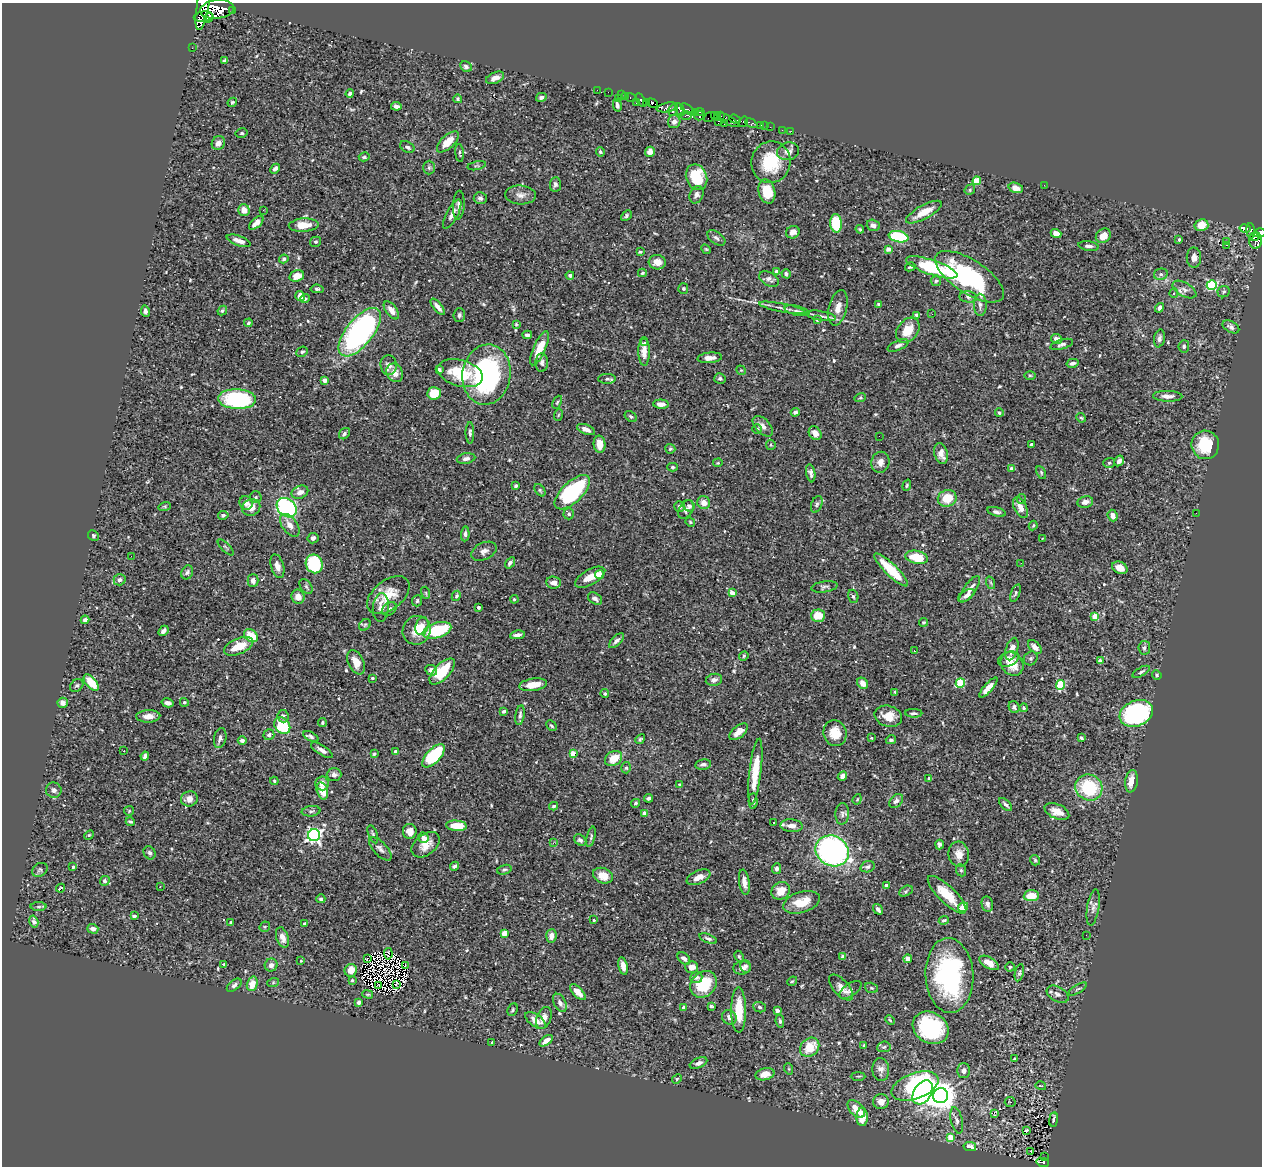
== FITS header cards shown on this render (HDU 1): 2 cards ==
NAXIS1  =                 1260
NAXIS2  =                 1164

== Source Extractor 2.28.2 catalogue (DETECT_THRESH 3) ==
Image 1260 x 1164 px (HDU 1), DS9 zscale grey, 1 PNG px = 1 image px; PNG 1264 x 1168 px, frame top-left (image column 1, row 1164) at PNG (2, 3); each listed source drawn as its Kron ellipse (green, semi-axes under 4 px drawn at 4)
Background 0.45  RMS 0.012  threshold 0.0353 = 3 sigma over >= 5 px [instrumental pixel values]
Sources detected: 578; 5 with non-positive FLUX_AUTO (blend fragments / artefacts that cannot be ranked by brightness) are neither listed nor drawn; of the other 573, the 500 brightest by FLUX_AUTO listed and drawn (73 fainter detections omitted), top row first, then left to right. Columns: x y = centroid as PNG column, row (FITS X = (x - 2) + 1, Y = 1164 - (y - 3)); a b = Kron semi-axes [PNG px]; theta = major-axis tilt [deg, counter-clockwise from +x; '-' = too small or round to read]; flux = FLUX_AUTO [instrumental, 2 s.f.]
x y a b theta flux
203 7 23 6 80 2600
217 9 17 9 7 6300
232 10 3 2 - 89
203 16 9 5 8 1800
209 18 5 3 - 730
192 48 2 2 - 4.3
224 60 4 2 - 0.99
466 67 6 5 - 1.7
495 78 9 5 24 4.3
597 90 2 2 - 5
608 92 2 2 - 5.2
350 94 4 3 - 1.8
621 95 4 2 - 9
625 96 3 2 - 18
541 97 5 4 - 2.9
618 98 3 2 - 55
631 98 5 3 - 22
458 99 4 3 - 1.2
641 100 7 3 -56 370
232 102 5 4 - 1.1
646 102 3 2 - 200
636 103 3 2 - 11
652 103 6 4 -38 380
617 105 6 3 -77 2.2
396 106 5 4 - 3.4
667 107 10 4 11 430
687 109 8 4 -37 140
673 110 6 3 59 370
680 110 6 3 -62 330
700 112 4 2 - 130
696 113 4 3 - 100
686 115 6 3 2 200
714 115 3 2 - 250
699 116 5 3 - 260
720 116 3 2 - 18
709 117 6 3 36 250
717 118 3 3 - 46
735 119 6 3 -21 42
728 120 11 3 -29 55
718 121 3 3 - 120
674 122 6 6 - 3.5
743 122 5 3 - 480
724 123 3 2 - 10
751 123 6 4 -28 81
761 125 3 3 - 26
765 126 2 2 - 3.4
770 127 2 2 - 7.7
782 130 2 2 - 3.8
791 131 2 2 - 3.2
242 133 6 4 13 1.1
448 142 14 6 43 13
218 143 7 6 - 5.2
407 147 8 5 -30 2.6
788 151 11 9 13 4.3
600 152 4 4 - 1.3
650 152 5 5 - 3.8
460 153 9 3 -85 1.1
364 157 5 4 - 1.7
771 162 21 19 74 32
477 166 9 3 13 1.1
429 168 7 5 89 1.6
275 169 5 4 - 2.4
696 177 13 10 -68 30
977 181 4 4 - 23
555 184 7 5 86 2.1
1044 185 2 2 - 3.2
1016 188 7 5 -17 5.9
970 190 5 5 - 1.2
767 191 12 8 -74 19
520 195 15 9 -4 5.4
696 195 9 6 66 2.8
480 198 6 6 - 2.3
459 205 14 6 87 3.3
244 210 6 5 - 5.9
263 210 2 2 - 11
924 212 20 7 28 13
452 214 16 6 62 5.5
626 216 6 4 42 1.6
256 223 9 4 42 6.3
836 223 9 6 -87 29
304 225 15 6 3 13
873 225 7 5 -17 3
1201 225 7 6 - 12
1245 228 5 4 - 110
860 229 4 3 - 0.89
1251 231 7 4 -85 180
793 232 7 6 - 4.9
1056 233 5 4 - 5.3
1259 233 6 4 15 410
1103 236 8 6 41 9.4
898 237 10 5 -12 49
1255 237 6 3 21 200
716 238 10 6 -35 2.6
1179 239 3 3 - 1
239 241 12 5 -19 5.2
1255 241 8 6 -85 250
316 242 6 5 - 1.3
1226 242 2 2 - 75
1226 245 3 2 - 3.8
1089 246 10 5 -8 2.9
706 249 5 4 - 0.94
888 249 4 3 - 7.6
640 252 4 3 - 1.1
1194 258 10 7 -89 4.7
284 259 5 4 - 1.3
657 262 8 7 - 6.3
910 267 5 4 - 1.2
932 267 27 7 -18 52
777 272 4 4 - 5.2
642 273 4 3 - 1.1
786 274 5 4 - 1.9
1161 274 7 5 12 2.1
570 275 4 4 - 1.9
297 276 7 5 17 7.2
969 277 39 16 -33 99
769 279 10 7 -30 2.9
936 281 5 5 - 1.5
1212 285 5 5 - 63
683 288 5 5 - 0.88
317 289 7 4 -6 1.4
1184 290 13 7 -30 4.2
1224 292 6 5 - 1.4
1174 293 5 4 - 1.3
300 296 5 4 - 5.4
968 297 9 5 -6 2.3
305 299 5 4 - 1.3
878 304 4 3 - 1.1
980 305 11 6 -89 3.1
438 307 10 4 -51 4.6
782 308 23 3 -11 3.5
838 308 18 9 76 7.5
1160 308 5 4 - 2.7
222 310 5 3 - 1.1
391 310 10 5 -53 4.7
145 311 6 4 -80 1.9
797 311 12 4 -13 2.7
932 314 2 2 - 1.4
459 315 7 6 - 2.2
916 315 3 3 - 1.4
821 316 15 4 -10 3.2
817 320 3 3 - 1.4
248 323 4 4 - 1.5
516 324 4 3 - 0.88
1231 327 9 5 -29 2.6
908 330 14 10 52 14
360 332 29 13 51 210
527 335 5 3 - 2
1159 338 9 5 78 2.5
1056 339 5 5 - 4.5
644 342 3 3 - 2.2
1062 344 12 5 16 2.6
898 345 11 5 24 2.5
1184 346 6 5 - 1.8
540 348 18 6 66 15
644 351 14 5 90 6.5
302 352 6 5 - 1.6
710 358 12 5 6 4.8
542 363 9 6 86 2.7
1072 363 6 4 13 2.3
389 365 10 8 -85 4.7
439 370 4 4 - 2.1
741 370 5 4 - 0.96
395 373 10 8 -61 6.4
460 373 23 13 -16 30
486 375 30 24 81 140
1030 375 6 4 0 1
720 378 6 5 - 1.7
607 379 9 5 2 2
325 380 4 4 - 4.9
434 393 7 6 - 20
1168 396 15 5 -2 4.7
860 398 6 3 18 0.88
237 399 19 10 -2 91
557 402 7 4 64 1.3
661 404 8 4 -3 4.3
795 412 4 4 - 2.5
999 413 4 4 - 1.4
558 415 6 3 70 0.92
631 417 7 4 -39 1.5
1081 418 5 4 - 0.93
763 426 12 7 -46 4.1
586 429 9 4 -22 4.9
757 429 5 5 - 1.2
470 433 11 4 90 1.7
815 433 7 6 - 5.8
344 434 6 5 - 1.7
879 436 2 2 - 1.1
600 444 8 6 -84 8.1
771 445 5 5 - 0.99
1031 445 3 3 - 3.3
1205 445 14 13 - 29
670 449 5 5 - 1.1
941 454 11 6 -75 5.6
466 459 9 5 9 2.7
1119 461 6 4 58 2.4
880 462 10 9 - 5.1
718 463 5 4 - 0.94
1109 463 6 5 - 1.3
673 467 5 4 - 1.2
1011 469 4 3 - 5.2
1041 472 7 4 -65 1.1
811 473 9 4 -80 2.8
907 485 6 4 71 1.1
515 486 3 3 - 1.2
540 490 7 4 -54 1.4
300 492 8 6 25 5.1
572 492 22 10 44 82
256 497 6 6 - 1.4
947 498 9 8 - 17
1022 499 5 4 - 0.97
1085 502 8 5 10 4
246 503 7 6 - 3.5
704 503 6 6 - 6.2
817 504 8 5 69 1.9
165 506 6 4 18 1.2
689 506 6 5 - 2.2
251 507 9 8 - 6.6
679 507 5 5 - 2
287 508 11 8 -41 120
1020 508 11 6 -62 5.7
686 509 10 6 59 2.9
996 512 9 4 -14 2.2
1196 513 2 2 - 30
569 514 5 5 - 1.8
223 515 5 4 - 1.5
1112 516 6 5 - 5.1
690 522 5 4 - 0.95
290 525 13 7 -53 6.1
1033 525 5 3 - 0.9
465 534 7 4 87 2
93 535 6 5 - 1.2
313 538 5 5 - 2.8
1042 538 3 2 - 0.94
226 547 10 3 -45 1.2
484 551 13 8 25 4.4
131 556 2 2 - 0.97
917 557 11 6 -12 20
510 563 6 4 55 2.7
1021 563 2 2 - 1.1
314 564 9 8 - 47
277 566 12 6 -73 4.9
1120 568 8 5 -24 6
891 570 23 6 -44 23
187 572 7 5 63 2.1
599 575 4 4 - 21
590 577 17 7 29 9.6
120 580 6 5 - 3.1
253 581 6 5 - 4.7
554 583 7 6 - 4.9
991 583 6 4 -71 1.1
306 586 8 5 -54 1.6
824 587 13 5 8 2.2
970 589 15 5 55 6
426 593 6 4 -72 1
732 593 4 3 - 7.4
1015 593 9 4 70 1.3
388 595 24 14 38 18
966 595 9 5 31 3.4
456 596 5 4 - 1.6
853 596 7 5 -73 1.4
298 597 7 6 - 6.2
514 599 4 4 - 1.4
595 599 8 5 -33 2.6
417 601 6 5 - 1.5
381 607 14 8 86 8
479 607 3 3 - 2.4
389 609 8 6 37 2.6
818 616 7 6 - 15
1095 617 4 4 - 14
85 620 4 4 - 2.2
923 622 5 4 - 0.89
365 625 6 5 - 1.3
422 626 9 6 73 5.6
417 630 15 13 55 15
437 630 15 7 18 45
163 631 6 4 48 3.1
517 635 7 4 9 3
251 636 8 5 -39 17
617 641 9 4 45 2.7
239 646 15 7 23 15
1035 647 8 5 -45 4.7
1144 648 7 6 - 2.4
1012 649 11 6 72 4.7
915 651 3 2 - 2.9
744 656 5 4 - 0.86
1031 658 7 6 - 1.7
1008 659 11 7 22 5.6
1100 661 4 4 - 2.3
356 662 13 7 -65 8.4
1012 664 12 10 -50 13
431 670 6 5 - 3.5
442 671 16 7 46 30
1141 672 10 4 29 1.9
1157 675 5 4 - 0.99
372 678 3 3 - 1.1
714 680 8 6 10 3.2
91 683 10 5 -49 15
862 683 6 5 - 5.7
960 683 5 4 - 39
533 685 14 6 9 11
1061 685 5 4 - 42
77 686 7 5 41 1.6
988 688 13 4 49 7.1
895 692 4 4 - 0.99
605 694 4 4 - 1.1
184 702 4 4 - 1.6
63 703 5 5 - 3.6
167 703 6 4 -14 2.8
1014 707 6 5 - 1.8
1024 708 4 3 - 1.1
504 711 4 3 - 1.4
914 713 8 3 -1 1.8
1136 713 17 12 22 120
520 715 10 4 81 2.1
148 716 12 6 2 6.3
283 716 6 5 - 2.3
888 716 14 10 -15 11
322 722 4 4 - 1.2
282 726 9 7 -52 36
551 726 6 4 -44 1.3
739 732 11 6 39 5.7
835 733 13 11 -72 14
269 735 5 5 - 2.1
311 737 8 4 -27 1.7
220 738 10 6 79 2.9
871 738 3 3 - 1
1081 738 4 3 - 1.1
640 739 5 4 - 1.1
242 740 4 4 - 2.1
891 740 5 4 - 1.6
322 750 12 5 -32 3.5
124 751 3 2 - 0.87
396 752 4 3 - 5
374 754 4 4 - 1.2
573 754 4 4 - 11
145 756 4 4 - 2.1
434 756 14 7 46 61
613 759 9 7 32 13
703 764 8 5 10 2.5
626 768 5 4 - 1.4
755 772 33 6 83 22
334 775 7 6 - 3
842 776 5 4 - 3.8
929 778 3 3 - 1.5
274 781 4 4 - 0.95
1132 781 11 6 81 8.5
322 783 7 6 - 4.5
679 784 3 3 - 2
1089 787 14 12 -32 44
54 790 8 7 - 3.2
322 791 9 5 -74 12
649 798 4 3 - 2.2
189 799 8 7 - 5.7
857 799 5 4 - 0.96
753 801 7 4 -87 1.7
896 801 8 6 46 2.6
636 803 5 4 - 1.3
1006 805 8 4 -46 2
554 806 4 4 - 1.2
129 811 5 4 - 0.87
311 811 9 5 6 2
1057 811 13 7 -22 9.7
645 813 4 3 - 6.6
842 814 11 7 88 3
130 822 4 3 - 1.3
773 822 3 2 - 1.3
457 826 10 5 -5 17
791 826 11 6 -4 5.1
410 831 7 7 - 6.8
373 834 9 4 -70 1.7
89 835 5 4 - 0.99
314 835 6 6 - 250
591 837 10 4 76 1.6
423 838 5 5 - 6.7
580 840 7 5 -36 2.3
553 843 3 3 - 1.3
425 845 16 10 39 9.9
939 845 5 3 - 1.6
380 849 15 6 -47 3.6
832 851 17 15 -31 210
149 853 7 5 -58 1.9
959 854 12 10 -84 7.1
1035 860 5 5 - 1.1
455 866 5 3 - 2.2
73 867 3 3 - 0.86
868 867 7 5 20 2.1
776 869 5 4 - 2.2
40 870 8 6 30 1.9
504 870 7 4 16 1.5
961 870 6 5 - 1.4
603 876 10 7 -21 10
699 877 13 6 24 6.5
105 881 5 4 - 2
744 882 12 5 -81 4.6
886 886 3 3 - 4.7
160 887 3 2 - 1.3
61 888 5 3 - 6.1
781 891 10 8 37 9.4
906 891 7 5 27 1.5
947 895 25 8 -44 18
1031 896 8 5 3 14
321 899 4 4 - 2
801 902 19 10 17 15
987 904 8 5 -78 2.9
39 907 8 4 0 1.2
963 907 5 4 - 11
1093 907 18 6 81 4
878 909 6 3 -55 2
134 916 4 3 - 1.8
594 920 4 3 - 1
944 920 5 3 - 1.4
34 921 6 4 -74 2.4
231 922 3 3 - 0.96
305 924 3 3 - 1.3
265 927 5 5 - 1.1
93 929 6 4 -17 3.1
504 933 4 4 - 14
1086 935 2 2 - 1.6
551 936 7 5 85 4.7
282 937 10 6 -71 5.8
708 939 9 4 -21 2.1
388 954 6 2 -85 0.99
739 956 6 4 -63 1.1
843 957 4 4 - 3.5
684 958 7 5 -43 2.6
367 959 3 2 - 1.2
908 959 4 4 - 4.4
301 961 3 3 - 0.87
989 963 11 5 -31 9.2
224 964 4 3 - 0.97
271 965 6 6 - 3.6
405 966 3 2 - 1.4
623 966 9 4 -78 5.2
745 966 6 5 - 2.5
692 967 6 6 - 5.5
1010 967 4 4 - 1.3
742 968 8 6 7 3.3
351 970 6 6 - 9.5
1019 973 9 4 76 1.3
949 975 37 24 -87 110
696 977 6 6 - 2
352 980 4 3 - 0.86
792 981 5 4 - 0.97
273 983 6 4 20 0.93
252 984 7 5 73 10
703 984 14 12 46 29
234 985 8 5 37 2.3
396 985 3 2 - 0.96
379 986 3 2 - 0.97
841 988 16 7 -48 5.7
871 988 6 5 - 1.2
1078 989 10 4 31 1.4
850 990 13 6 35 3.1
578 992 10 4 -45 8.2
368 994 5 4 - 1.1
1058 994 12 7 -30 4.1
359 1002 4 3 - 2.1
560 1003 10 6 -61 3.1
711 1006 4 3 - 1.1
759 1007 6 5 - 1.7
684 1008 4 4 - 3.9
513 1010 6 5 - 1.2
739 1010 22 7 -90 19
777 1011 4 3 - 2.5
729 1017 7 7 - 3.5
544 1018 11 7 69 5.5
535 1020 12 6 -35 6.4
890 1020 5 3 - 0.9
780 1021 6 4 -80 1.8
931 1028 19 15 -33 77
546 1041 7 4 39 5.5
492 1042 3 3 - 0.95
864 1045 4 3 - 1.5
810 1047 10 8 43 18
884 1047 7 5 7 1.6
1015 1059 3 3 - 3.1
698 1063 9 5 22 3
789 1069 6 3 -71 0.91
881 1069 11 8 -85 4.9
964 1071 7 6 - 3.9
765 1074 9 6 14 8.9
858 1076 7 3 0 0.92
677 1079 5 4 - 0.96
915 1086 24 13 20 120
1041 1086 5 3 - 1.2
923 1092 13 8 57 62
940 1096 7 7 - 1200
881 1102 8 7 - 5.7
1010 1102 5 5 - 1.4
856 1109 10 6 -45 9.3
994 1113 4 3 - 5.2
862 1117 9 5 89 11
957 1120 13 6 -77 3.3
1054 1120 7 4 82 2.2
1026 1131 3 3 - 1.7
951 1137 4 4 - 15
970 1147 6 4 -11 5.2
1031 1151 3 2 - 1.5
1044 1157 3 2 - 1.2
1043 1162 6 4 -14 23
At the frame edge (FLAGS 8, measured only in part): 2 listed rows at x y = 203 7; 1259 233
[73 fainter detections neither listed nor drawn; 5 non-positive-flux detections neither listed nor drawn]